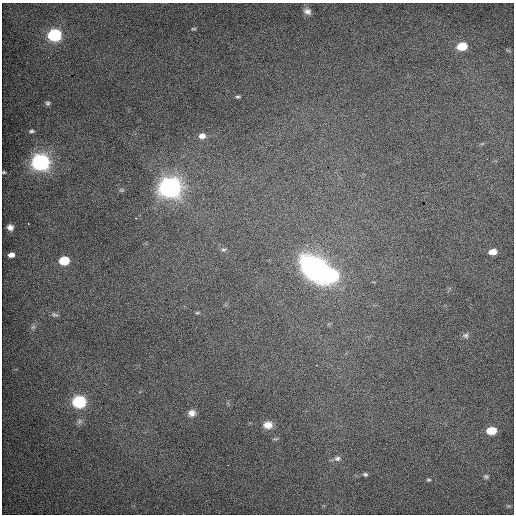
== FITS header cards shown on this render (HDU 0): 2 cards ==
NAXIS1  =                  512 / Axis length
NAXIS2  =                  512 / Axis length

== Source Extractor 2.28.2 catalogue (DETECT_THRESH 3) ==
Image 512 x 512 px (HDU 0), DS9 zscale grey, 1 PNG px = 1 image px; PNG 516 x 516 px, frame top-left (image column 1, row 512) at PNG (2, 3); no overlay
Background 656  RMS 3.9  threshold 11.8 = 3 sigma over >= 5 px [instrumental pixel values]
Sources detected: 34; all 34 listed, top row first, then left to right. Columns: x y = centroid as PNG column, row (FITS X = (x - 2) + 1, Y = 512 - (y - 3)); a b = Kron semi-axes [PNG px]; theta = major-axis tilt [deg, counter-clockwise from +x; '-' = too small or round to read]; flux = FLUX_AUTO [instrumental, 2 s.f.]
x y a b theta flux
307 11 11 9 -32 1600
193 29 6 3 0 270
54 35 7 6 - 65000
462 46 7 5 9 10000
238 97 7 4 7 410
48 103 5 5 - 470
31 131 5 3 - 420
202 136 9 7 9 1500
40 162 8 6 5 170000
4 172 3 2 - 250
169 187 9 8 - 290000
121 190 6 5 - 390
10 227 6 5 - 1100
223 249 9 6 -9 740
493 252 7 5 5 3400
11 255 6 4 8 1300
64 261 7 5 7 15000
315 268 34 24 -42 40000
332 276 9 7 18 47000
197 313 6 4 1 310
55 315 10 6 -20 720
33 327 7 6 - 650
466 335 8 7 - 790
79 402 7 6 - 58000
192 413 10 9 - 1800
79 421 9 6 56 770
268 425 10 8 3 2800
491 431 7 5 5 10000
275 439 7 4 17 390
337 458 9 7 17 970
365 474 7 5 -10 530
486 476 7 6 - 560
428 480 6 5 - 400
508 506 6 4 32 320